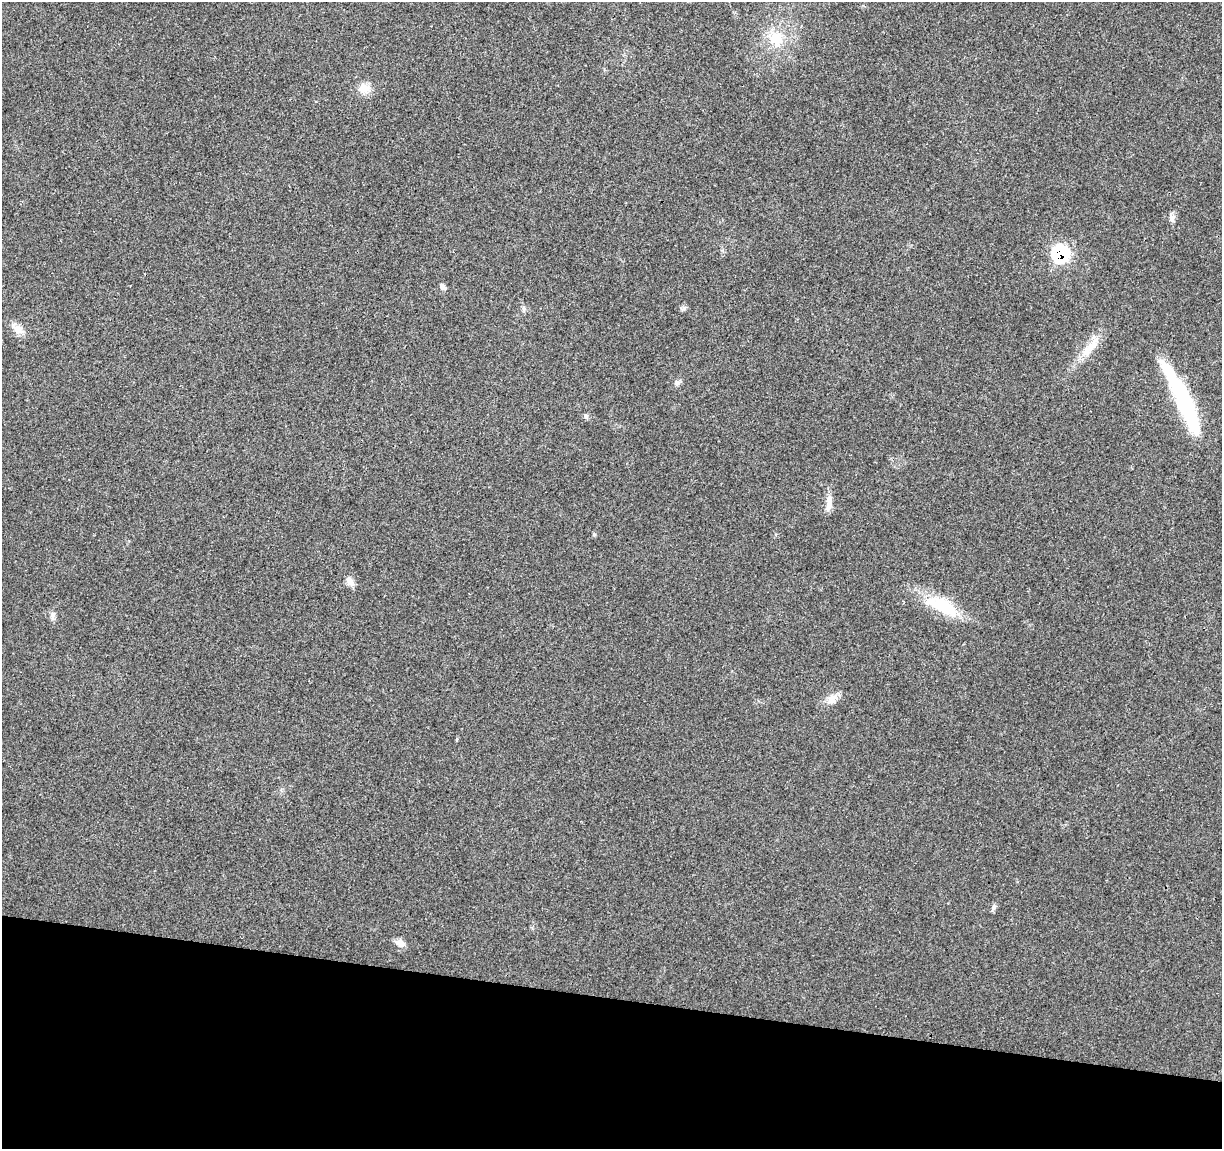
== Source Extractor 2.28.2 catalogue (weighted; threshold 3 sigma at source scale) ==
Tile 15 of 4 x 4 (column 3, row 4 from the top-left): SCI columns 2448-3667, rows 232-1378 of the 4900 x 5106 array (HDU 1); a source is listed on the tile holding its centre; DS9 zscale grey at full resolution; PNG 1224 x 1151 px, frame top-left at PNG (2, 2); no overlay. Shown black and unused: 13% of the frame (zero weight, under 3 of 4 exposures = <1% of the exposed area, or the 3 px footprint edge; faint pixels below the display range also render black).
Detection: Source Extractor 2.28.2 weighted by HDU 2 'WHT'; one run over the whole footprint, this tile lists its part. Background 0.0199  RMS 0.0029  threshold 0.0128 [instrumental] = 3 sigma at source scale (4.5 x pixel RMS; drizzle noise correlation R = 1.50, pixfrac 1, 0.0396/0.0396 arcsec/px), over >= 5 px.
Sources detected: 18; all 18 listed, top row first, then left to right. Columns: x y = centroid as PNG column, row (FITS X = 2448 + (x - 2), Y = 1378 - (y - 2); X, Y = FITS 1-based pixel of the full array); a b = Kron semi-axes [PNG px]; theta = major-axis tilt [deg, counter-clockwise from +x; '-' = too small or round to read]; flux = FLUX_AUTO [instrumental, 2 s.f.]
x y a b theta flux
776 38 20 19 - 7.1
364 88 17 14 -21 3.2
1172 217 11 7 -85 1.1
1060 254 10 10 - 32
443 287 9 6 -56 0.99
524 309 7 4 -71 0.55
17 329 21 10 -40 2.6
1090 348 37 11 46 5.8
677 383 9 7 -25 0.92
1183 399 85 14 -64 32
586 416 7 5 -76 0.65
829 503 25 7 84 2.5
350 581 11 8 -53 2
942 606 49 17 -23 13
53 616 12 5 85 1
832 699 13 13 - 2.5
994 907 8 5 73 0.73
401 943 13 8 -30 1.9
Overlapping masked pixels (flux is a lower limit): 1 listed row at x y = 1060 254
Unlisted compact peaks at least as high as the median listed source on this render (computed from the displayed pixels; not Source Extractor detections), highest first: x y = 684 308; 594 534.